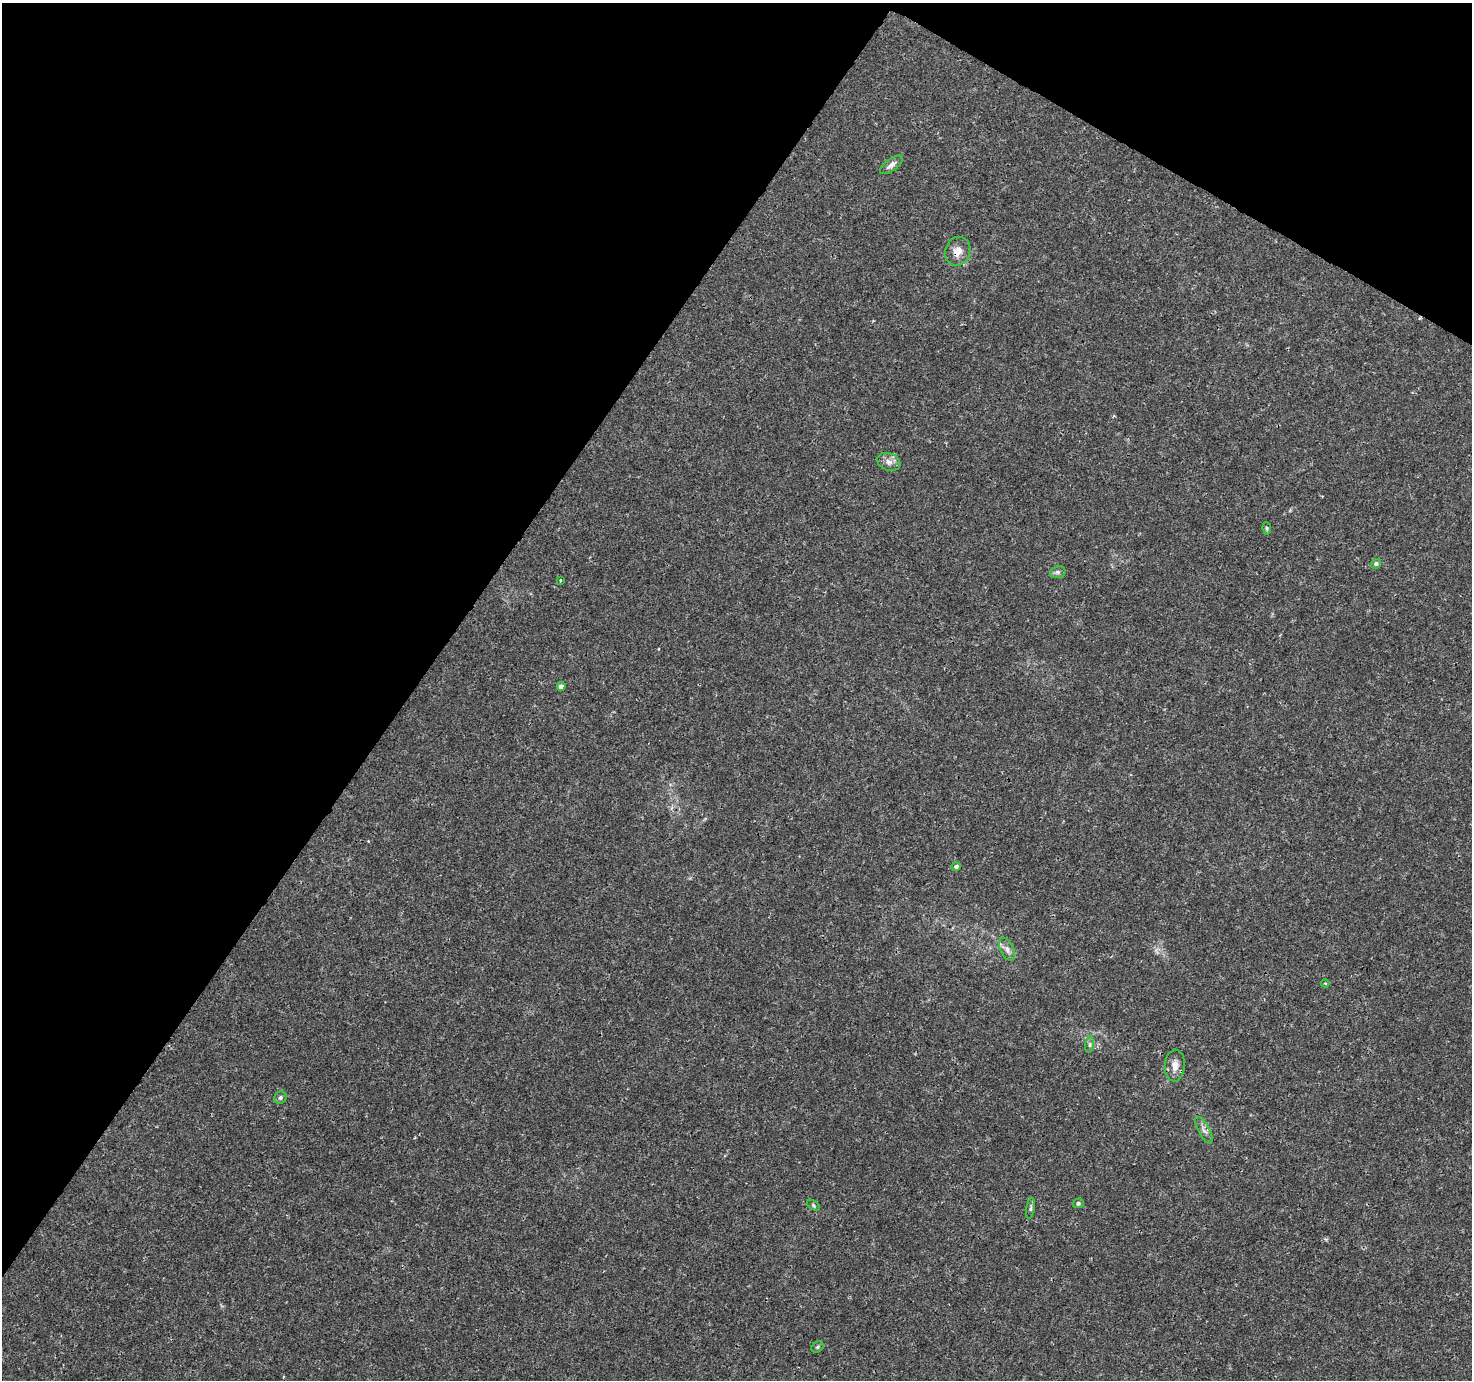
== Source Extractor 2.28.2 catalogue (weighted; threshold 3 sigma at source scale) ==
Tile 2 of 4 x 4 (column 2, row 1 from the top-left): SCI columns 1472-2941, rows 4323-5700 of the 5890 x 5957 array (HDU 1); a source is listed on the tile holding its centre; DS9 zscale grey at full resolution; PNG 1474 x 1382 px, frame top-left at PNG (2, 3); each listed source drawn as its Kron ellipse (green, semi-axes under 4 px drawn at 4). Shown black and unused: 33% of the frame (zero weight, under 3 of 4 exposures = <1% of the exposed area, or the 3 px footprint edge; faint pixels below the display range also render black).
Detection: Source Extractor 2.28.2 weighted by HDU 2 'WHT'; one run over the whole footprint, this tile lists its part. Background 0.0162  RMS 0.0015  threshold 0.00687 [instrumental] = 3 sigma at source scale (4.5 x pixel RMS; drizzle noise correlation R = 1.50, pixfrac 1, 0.0396/0.0396 arcsec/px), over >= 5 px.
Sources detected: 19; all 19 listed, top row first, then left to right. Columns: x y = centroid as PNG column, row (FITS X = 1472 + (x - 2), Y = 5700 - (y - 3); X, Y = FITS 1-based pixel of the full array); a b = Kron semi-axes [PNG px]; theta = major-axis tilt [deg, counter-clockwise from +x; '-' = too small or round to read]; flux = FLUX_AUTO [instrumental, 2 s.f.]
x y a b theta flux
891 165 13 6 37 0.78
958 251 15 12 71 1.6
889 462 12 8 -21 0.9
1267 528 6 4 -82 0.2
1376 564 5 4 - 0.39
1058 572 8 6 14 0.41
560 580 4 2 - 0.11
561 686 4 4 - 0.67
956 866 5 4 - 0.43
1007 949 12 6 -64 0.76
1325 983 4 3 - 0.13
1090 1045 8 4 82 0.32
1175 1065 16 10 87 1.5
280 1098 6 6 - 0.35
1204 1130 14 5 -62 0.69
1078 1203 5 4 - 0.34
813 1205 7 4 -37 0.23
1031 1208 10 4 81 0.32
818 1347 6 5 - 0.25
Overlapping masked pixels (flux is a lower limit): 1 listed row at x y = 958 251